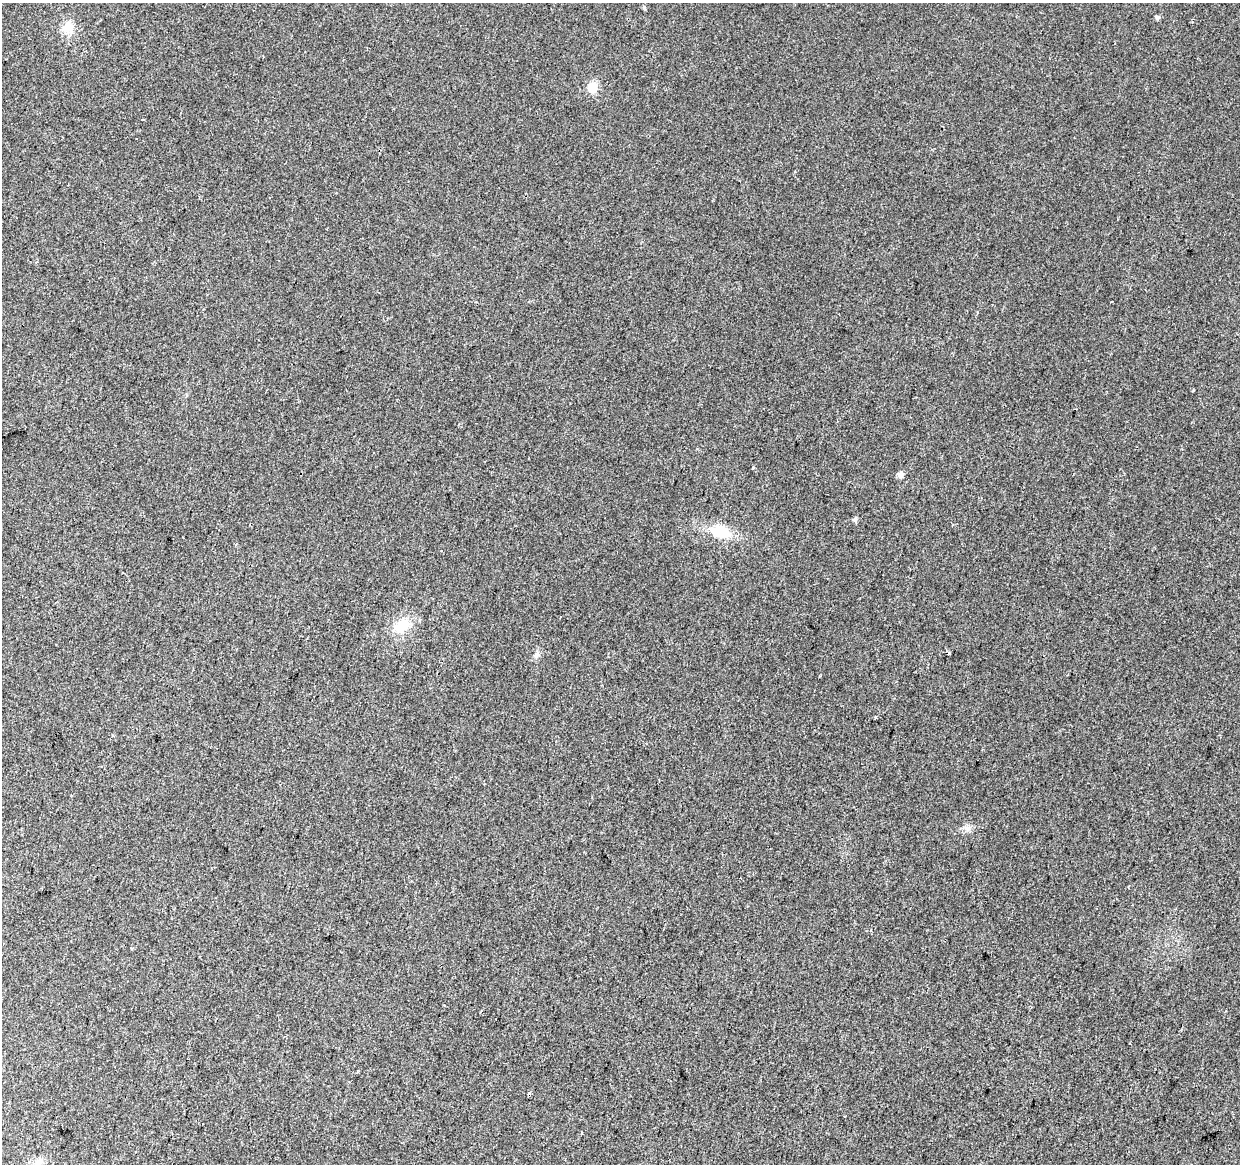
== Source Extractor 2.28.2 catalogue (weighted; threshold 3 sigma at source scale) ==
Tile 7 of 4 x 4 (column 3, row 2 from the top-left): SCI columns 2487-3724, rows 2610-3771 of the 4961 x 5162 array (HDU 1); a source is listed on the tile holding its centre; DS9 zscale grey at full resolution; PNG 1242 x 1166 px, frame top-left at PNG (2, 3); no overlay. Shown black and unused: <1% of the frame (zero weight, under 2 of 3 exposures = <1% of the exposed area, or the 3 px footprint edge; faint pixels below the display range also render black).
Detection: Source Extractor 2.28.2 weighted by HDU 2 'WHT'; one run over the whole footprint, this tile lists its part. Background 0.0101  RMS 0.0057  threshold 0.0259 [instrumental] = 3 sigma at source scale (4.5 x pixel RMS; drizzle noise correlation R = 1.50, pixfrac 1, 0.0396/0.0396 arcsec/px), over >= 5 px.
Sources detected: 17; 4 cosmic-ray / hot-pixel residue — not listed; the other 13 listed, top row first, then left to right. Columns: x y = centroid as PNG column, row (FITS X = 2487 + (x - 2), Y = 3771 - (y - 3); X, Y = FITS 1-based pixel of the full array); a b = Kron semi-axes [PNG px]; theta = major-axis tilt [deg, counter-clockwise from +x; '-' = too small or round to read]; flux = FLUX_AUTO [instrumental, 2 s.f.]
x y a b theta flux
644 7 5 4 - 0.87
1157 17 6 5 - 1.3
67 28 15 12 27 7.3
592 87 6 6 - 28
143 120 3 3 - 1.5
1111 301 3 3 - 2.1
900 475 6 5 - 2.9
855 519 6 5 - 1.4
720 531 22 14 -14 17
402 626 19 13 42 13
536 655 10 6 67 2.2
875 717 3 3 - 1.3
38 1163 19 10 52 5.9
Isophote crosses this tile's border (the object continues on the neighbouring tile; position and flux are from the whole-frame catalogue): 1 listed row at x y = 38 1163
Unlisted compact peaks at least as high as the median listed source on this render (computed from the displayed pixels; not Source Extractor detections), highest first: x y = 753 467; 1193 390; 968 828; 820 676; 582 1133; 1192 22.